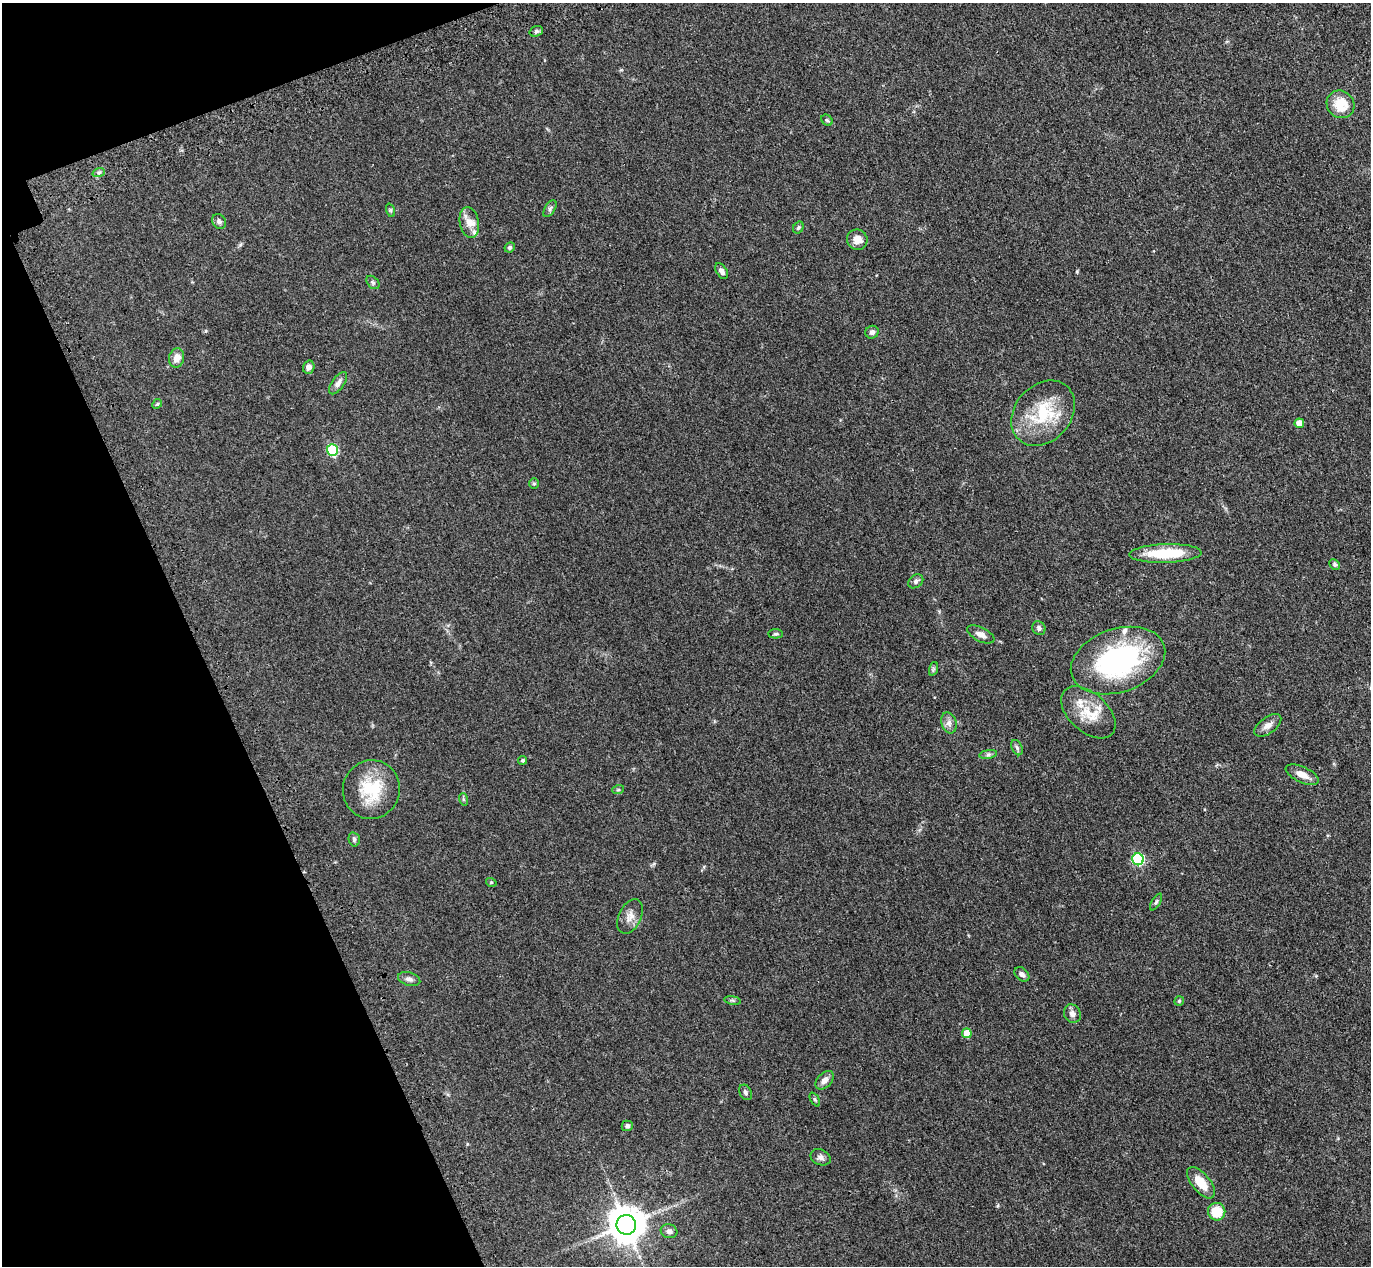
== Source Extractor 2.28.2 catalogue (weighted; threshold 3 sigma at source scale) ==
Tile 5 of 4 x 4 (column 1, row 2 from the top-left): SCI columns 88-1456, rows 2884-4147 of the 5650 x 5635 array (HDU 1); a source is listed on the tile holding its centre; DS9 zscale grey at full resolution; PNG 1373 x 1268 px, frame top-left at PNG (2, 3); each listed source drawn as its Kron ellipse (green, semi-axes under 4 px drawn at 4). Shown black and unused: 17% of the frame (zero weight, under 3 of 4 exposures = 6% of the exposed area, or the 3 px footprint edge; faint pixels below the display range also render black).
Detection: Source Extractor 2.28.2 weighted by HDU 2 'WHT'; one run over the whole footprint, this tile lists its part. Background 0.0388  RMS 0.0049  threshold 0.0222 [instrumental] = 3 sigma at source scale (4.5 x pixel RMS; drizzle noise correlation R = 1.50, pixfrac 1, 0.05/0.05 arcsec/px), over >= 5 px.
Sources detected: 64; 4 inside a brighter listed object's ellipse — not listed separately; the other 60 listed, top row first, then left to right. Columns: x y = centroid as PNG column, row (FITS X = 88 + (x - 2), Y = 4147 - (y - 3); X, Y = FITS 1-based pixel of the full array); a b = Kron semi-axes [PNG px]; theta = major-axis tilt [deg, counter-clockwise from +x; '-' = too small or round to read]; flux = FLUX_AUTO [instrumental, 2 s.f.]
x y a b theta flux
536 31 7 5 19 1
1340 104 14 13 - 10
827 120 6 5 - 0.74
99 172 6 4 19 0.85
550 209 9 5 58 1.1
390 210 7 4 -71 0.75
219 221 8 6 -55 1.5
469 223 16 9 -80 4.5
798 228 6 5 - 0.84
857 240 10 10 - 4.1
510 247 5 5 - 0.83
722 271 9 5 -56 1.8
373 282 8 5 -48 0.94
872 332 7 6 - 1.7
177 358 10 7 78 4.2
309 367 6 5 - 2.2
338 383 13 6 54 2.6
157 404 5 4 - 0.62
1043 413 36 28 48 25
1299 423 5 4 - 4.5
332 450 6 5 - 37
534 483 5 5 - 0.67
1165 553 36 9 2 19
1335 565 6 4 -47 0.97
916 581 8 6 38 1.2
1039 628 7 6 - 1.2
776 634 7 4 -2 0.73
981 634 15 7 -27 2.7
1118 661 49 31 19 79
933 669 7 4 71 0.76
1088 712 32 19 -42 13
949 723 11 7 -73 2.2
1268 725 15 8 36 3
1017 748 8 5 -64 1.1
988 754 9 4 9 1.1
523 760 4 4 - 0.73
1302 775 18 7 -24 4.2
371 790 29 28 - 21
618 790 6 3 18 0.54
463 799 6 4 -72 0.61
354 839 7 5 -76 0.99
1138 859 6 5 - 46
491 882 5 3 - 0.43
1156 902 9 4 58 0.81
630 916 18 11 65 4.1
1022 974 8 6 -42 1.5
409 979 11 6 -16 1.8
733 1000 8 4 -9 0.75
1179 1001 5 5 - 0.55
1072 1014 9 8 - 2.3
967 1033 5 4 - 8.2
825 1080 11 7 45 2.8
745 1092 8 6 -60 1.2
815 1100 7 4 -62 0.74
627 1126 5 5 - 1.2
821 1157 10 7 -23 1.9
1201 1183 19 9 -51 8.3
1217 1212 9 8 - 11
626 1225 10 10 - 1100
669 1231 8 7 - 1.7